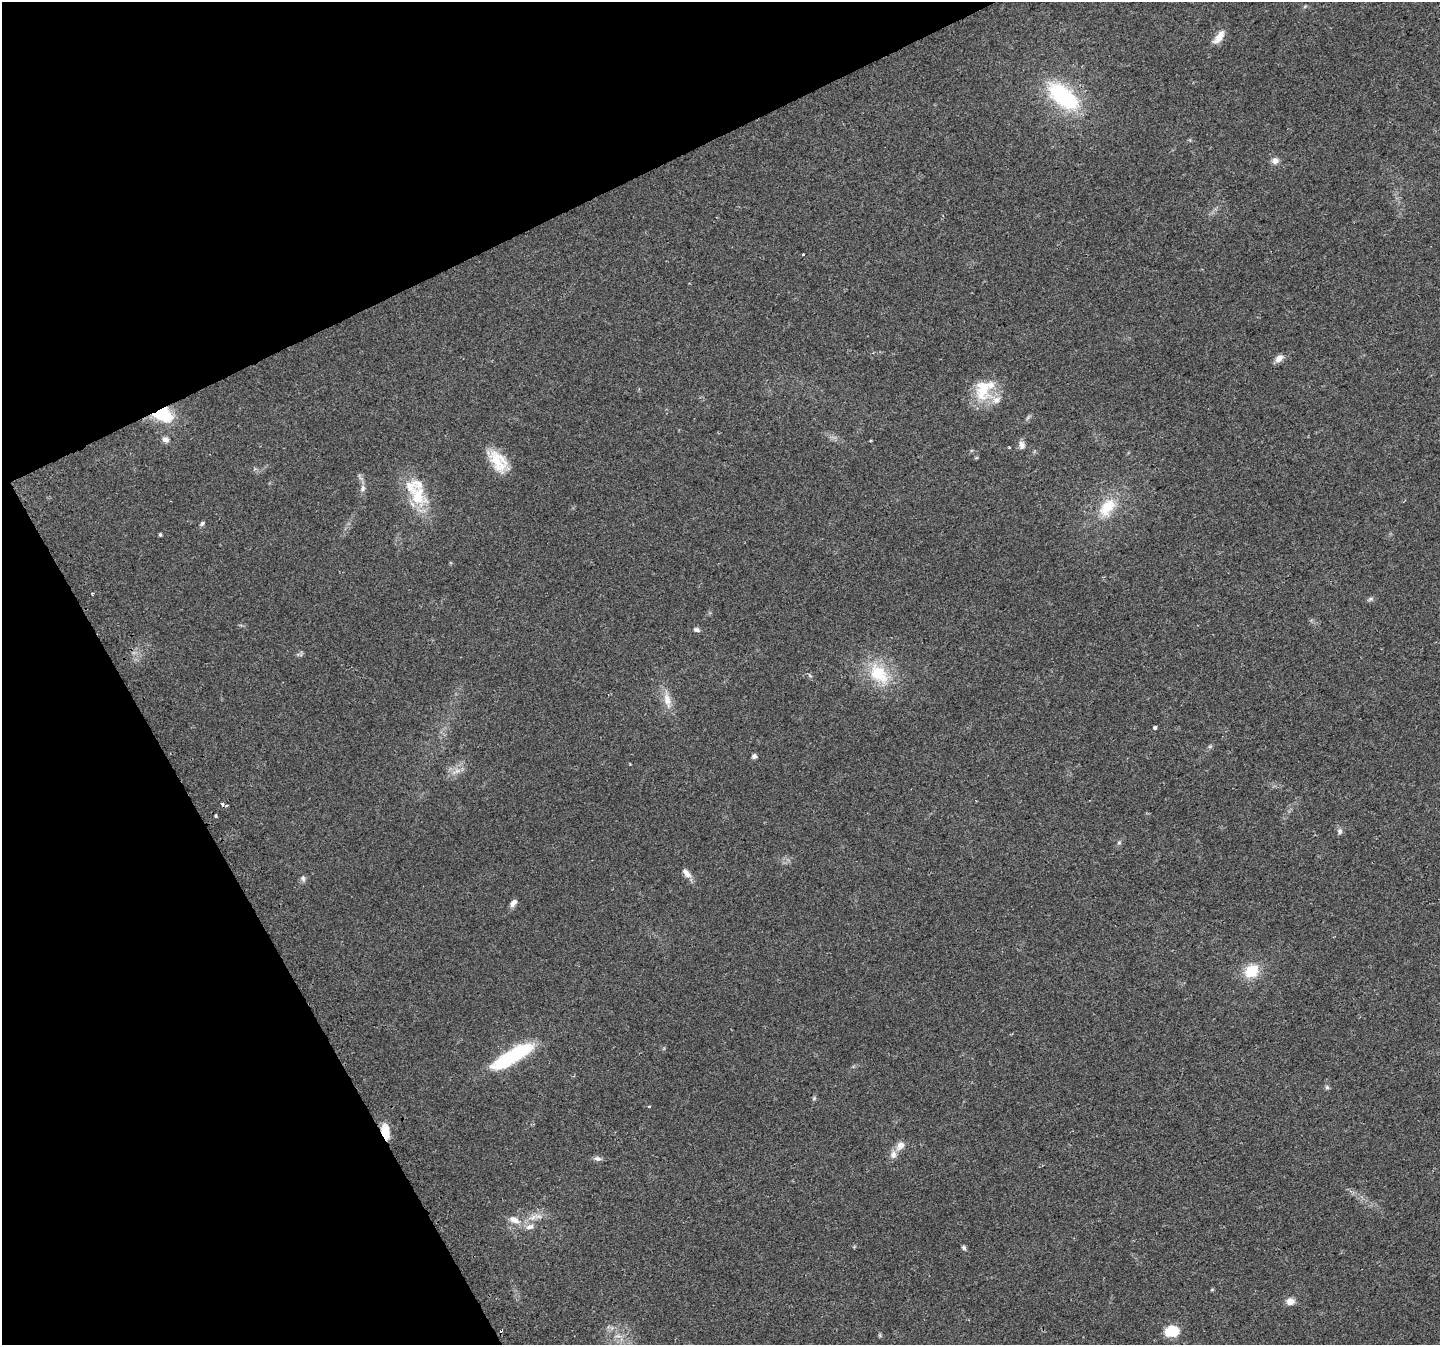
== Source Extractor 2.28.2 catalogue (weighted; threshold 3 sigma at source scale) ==
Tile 5 of 4 x 4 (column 1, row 2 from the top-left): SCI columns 32-1469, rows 2860-4202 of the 5810 x 5659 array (HDU 1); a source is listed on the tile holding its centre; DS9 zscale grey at full resolution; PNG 1442 x 1347 px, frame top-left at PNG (2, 2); no overlay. Shown black and unused: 24% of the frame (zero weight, under 2 of 3 exposures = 2% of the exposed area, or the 3 px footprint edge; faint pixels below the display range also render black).
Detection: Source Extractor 2.28.2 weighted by HDU 2 'WHT'; one run over the whole footprint, this tile lists its part. Background 0.047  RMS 0.0076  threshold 0.0342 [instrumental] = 3 sigma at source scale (4.5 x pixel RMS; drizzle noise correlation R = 1.50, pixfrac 1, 0.0396/0.0396 arcsec/px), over >= 5 px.
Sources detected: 58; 1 too faint to see at this stretch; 1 inside a brighter object's white glare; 3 cosmic-ray / hot-pixel residue — not listed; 5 inside a brighter listed object's ellipse — not listed separately; the other 48 listed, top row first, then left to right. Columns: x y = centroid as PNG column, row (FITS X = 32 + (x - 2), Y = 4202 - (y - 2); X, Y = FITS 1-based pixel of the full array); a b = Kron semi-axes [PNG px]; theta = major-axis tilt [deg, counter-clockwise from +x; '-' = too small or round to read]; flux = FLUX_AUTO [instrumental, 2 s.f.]
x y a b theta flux
1305 6 6 4 19 0.95
1219 37 18 8 53 8
1063 96 39 19 -40 75
1275 161 8 8 - 4
803 254 3 3 - 2.1
1279 358 11 7 41 4.8
984 389 34 23 56 27
161 413 22 19 16 28
165 439 9 7 -34 3.4
1022 445 11 8 -84 3.6
976 458 6 3 18 0.76
498 461 31 16 -52 21
363 488 10 7 74 2.9
418 496 33 21 -67 31
1107 507 27 16 54 23
202 523 7 5 41 1.5
160 534 4 3 - 1.1
1370 599 9 5 25 1.7
696 630 9 6 -17 2
879 674 32 20 -49 35
810 675 7 4 -45 1.2
667 700 27 9 -77 9.7
1155 728 4 3 - 3.8
1210 746 6 4 19 1.1
754 756 4 4 - 2.8
456 771 17 6 23 5.1
222 804 4 3 - 6.5
226 806 3 3 - 1.4
1340 831 8 6 -81 2.2
1119 843 7 5 68 1.4
686 873 15 7 -47 4.8
303 879 10 6 -80 2.2
513 903 9 6 50 3.7
1251 971 16 13 41 21
511 1057 48 13 31 64
1327 1087 7 5 -69 1.5
814 1098 6 5 - 1.1
385 1131 15 7 -81 18
900 1146 12 9 48 6.1
597 1159 12 6 -9 2.5
533 1217 16 8 32 7.6
514 1220 18 9 -22 7.7
964 1248 7 5 -52 1.5
1212 1290 6 4 1 0.71
1290 1301 9 7 4 6.2
1172 1331 16 13 7 15
880 1335 6 4 -89 0.96
618 1336 10 5 -13 3.1
Overlapping masked pixels (flux is a lower limit): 2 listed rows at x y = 161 413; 385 1131